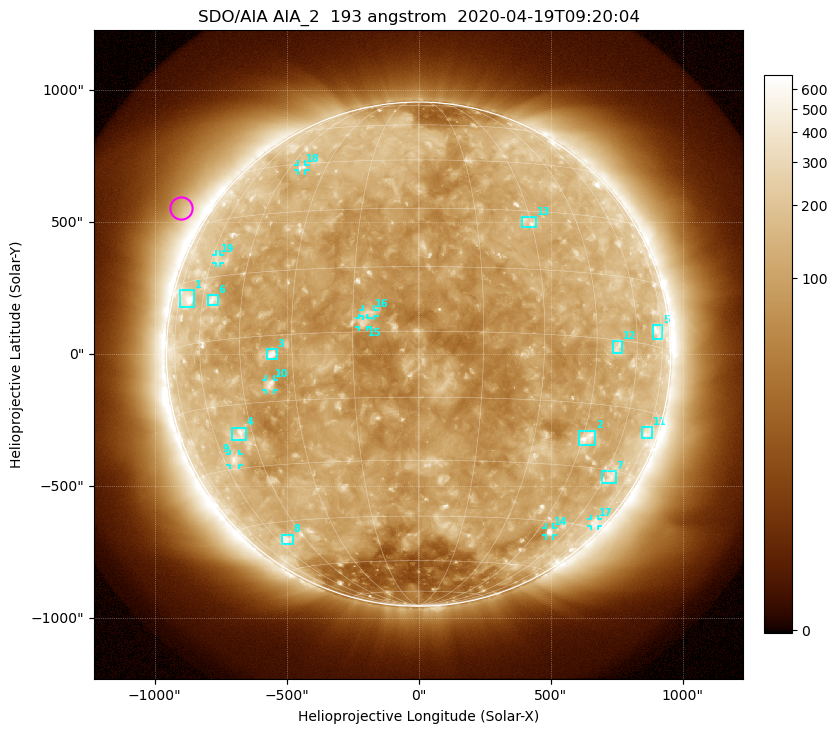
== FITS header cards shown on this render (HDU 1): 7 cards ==
TELESCOP= 'SDO/AIA'
INSTRUME= 'AIA_2'
WAVELNTH=                  193
WAVEUNIT= 'angstrom'
DATE-OBS= '2020-04-19T09:20:04.84'
CTYPE1  = 'HPLN-TAN'
CTYPE2  = 'HPLT-TAN'

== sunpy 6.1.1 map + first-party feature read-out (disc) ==
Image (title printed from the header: SDO/AIA AIA_2  193 angstrom  2020-04-19T09:20:04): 1024 x 1024 px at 2.4 arcsec/px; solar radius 955 arcsec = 398 px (full disc in frame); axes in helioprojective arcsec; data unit not stated in the header (colour bar unlabelled)
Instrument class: DISC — disc imager (sunpy class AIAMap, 193 A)
Bright regions (active regions / flare kernels): reference = the median radial profile (limb darkening/brightening removed); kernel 9 px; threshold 5 sigma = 151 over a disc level ~110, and >= 1.15x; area >= 12 px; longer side >= 10 px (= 24 arcsec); searched inside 0.97 R_sun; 19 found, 19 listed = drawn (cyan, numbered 1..; 8 of them under ~33 arcsec drawn as corner ticks so the feature stays visible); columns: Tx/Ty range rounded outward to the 5 arcsec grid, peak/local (2 s.f.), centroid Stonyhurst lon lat
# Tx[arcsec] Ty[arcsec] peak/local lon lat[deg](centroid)
1 -905..-850 175..245 4.1 -69 +11
2 610..670 -345..-290 5 +46 -23
3 -575..-535 -20..20 8.3 -35 -4
4 -705..-655 -330..-275 4.1 -50 -22
5 885..925 55..110 3.1 +72 +4
6 -800..-760 185..225 3.4 -56 +9
7 690..750 -490..-445 2.8 +63 -32
8 -520..-475 -720..-685 3.2 -55 -50
9 -715..-680 -420..-380 3.2 -55 -28
10 -580..-545 -135..-95 4.4 -37 -11
11 845..885 -320..-275 2.5 +74 -20
12 735..770 5..50 2.9 +52 -2
13 390..445 480..520 3.6 +30 +27
14 480..510 -690..-655 4.2 +51 -48
15 -225..-195 100..140 4.8 -13 +2
16 -210..-165 145..170 4.4 -11 +4
17 650..680 -650..-625 2.3 +73 -43
18 -455..-430 695..720 2.8 -40 +44
19 -770..-750 345..380 2.1 -57 +19
Off-limb structures (1.02-1.3 R_sun): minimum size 162 px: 5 found; the strongest spans PA ~35..75 deg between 1.02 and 1.3 R_sun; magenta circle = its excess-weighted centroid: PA ~60 deg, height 1.1 R_sun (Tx ~-900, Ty ~555 arcsec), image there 1.8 x the reference